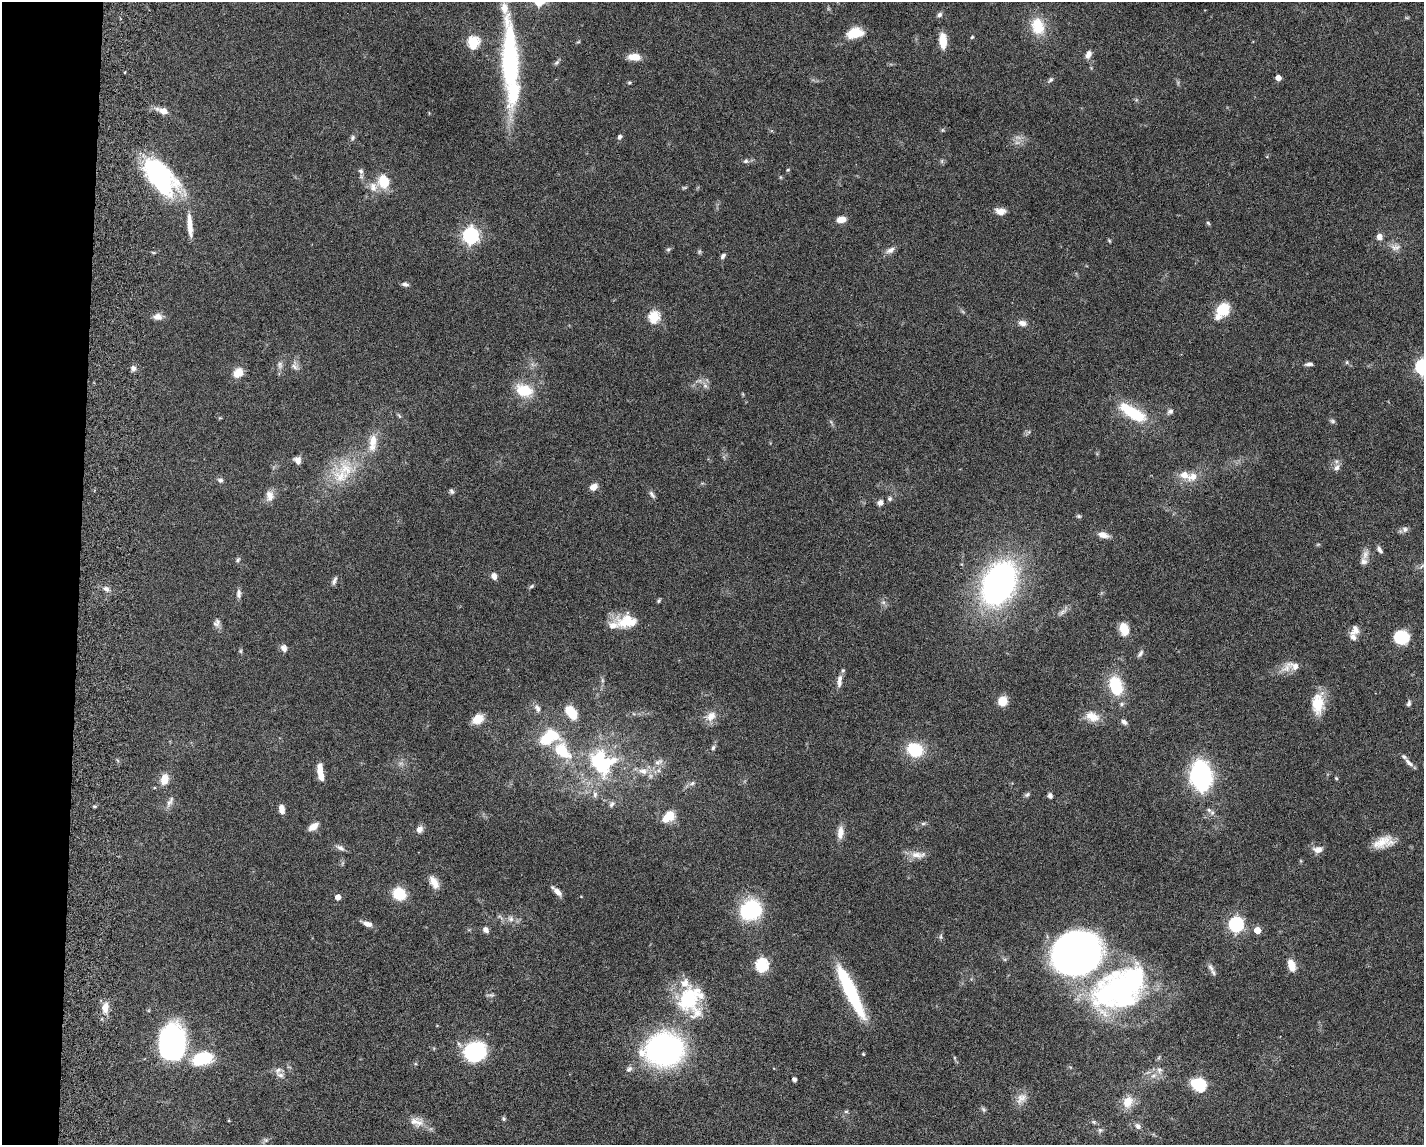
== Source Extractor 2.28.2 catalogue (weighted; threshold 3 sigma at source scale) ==
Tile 4 of 3 x 4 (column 1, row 2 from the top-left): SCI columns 278-1699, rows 2296-3438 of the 4711 x 4593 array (HDU 1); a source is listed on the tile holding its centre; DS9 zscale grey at full resolution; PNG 1426 x 1147 px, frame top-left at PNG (2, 2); no overlay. Shown black and unused: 5% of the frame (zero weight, under 5 of 9 exposures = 3% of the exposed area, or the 3 px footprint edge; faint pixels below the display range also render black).
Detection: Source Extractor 2.28.2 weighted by HDU 2 'WHT'; one run over the whole footprint, this tile lists its part. Background 0.0589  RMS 0.003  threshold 0.0124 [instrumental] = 3 sigma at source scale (4.09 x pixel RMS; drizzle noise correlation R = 1.36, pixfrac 0.8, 0.05/0.05 arcsec/px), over >= 5 px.
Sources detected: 200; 3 too faint to see at this stretch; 3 inside a brighter object's white glare — not listed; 15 inside a brighter listed object's ellipse — not listed separately; the other 179 listed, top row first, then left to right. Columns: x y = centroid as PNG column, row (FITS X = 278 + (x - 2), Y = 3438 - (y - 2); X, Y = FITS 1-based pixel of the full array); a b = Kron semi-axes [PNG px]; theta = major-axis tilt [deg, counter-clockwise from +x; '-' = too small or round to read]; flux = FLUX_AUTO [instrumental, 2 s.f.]
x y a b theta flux
939 15 7 5 30 0.77
1038 26 24 18 -75 7.3
855 33 19 11 14 5.6
972 37 5 3 - 0.28
943 41 13 6 -86 6.3
473 42 6 6 - 26
578 42 6 3 18 0.31
1088 54 10 6 65 1.5
635 57 13 7 -4 3.5
510 59 92 19 -89 43
556 62 10 4 45 0.62
1278 78 5 4 - 2
1051 80 9 5 52 0.61
629 83 6 4 0 0.35
163 111 13 7 -17 2.6
942 130 6 4 -90 0.35
620 137 6 5 - 0.71
352 138 7 6 - 0.66
746 161 7 5 14 0.69
942 161 7 4 90 0.44
788 170 5 4 - 0.3
361 171 7 6 - 0.7
160 177 49 24 -49 35
384 181 14 11 -74 6.7
373 187 15 10 -66 2.5
684 187 8 4 9 0.39
1000 211 12 8 -4 2.1
841 219 10 7 8 2.4
1208 223 6 4 -45 0.4
190 225 33 7 -85 3.8
471 235 7 6 - 82
1379 237 7 7 - 1.4
1109 241 6 4 -45 0.3
1396 247 16 8 2 1.8
668 249 6 5 - 0.47
890 250 13 7 28 1.4
153 252 6 3 -19 0.28
723 256 7 5 53 0.7
405 284 8 5 -11 0.78
1222 309 16 13 41 6.4
157 317 12 9 -2 1.7
654 317 6 5 - 23
1022 323 10 7 -12 1.5
1347 362 5 5 - 0.39
1309 364 9 4 7 0.83
280 365 10 7 89 1.2
294 366 14 9 -77 1.5
1423 367 7 6 - 67
133 368 7 6 - 1.1
238 373 12 9 37 3.3
705 386 8 6 -68 0.94
524 390 13 10 -11 11
1170 411 9 6 43 0.85
1134 414 34 12 -30 13
399 416 7 4 -53 0.43
1332 421 7 5 -17 0.55
373 442 25 10 83 4.5
298 460 7 6 - 1.9
1337 467 10 7 61 1.2
340 477 25 23 35 9.4
1193 477 15 11 29 3.3
220 480 7 7 - 0.77
593 487 9 7 34 2
451 491 7 5 -57 0.62
652 494 11 5 -56 0.89
270 496 14 10 -88 2.1
890 499 6 6 - 0.58
880 502 8 7 - 1.3
1079 516 7 5 -20 0.45
1405 529 8 8 - 0.96
1103 535 13 7 -14 2
1318 544 6 4 19 0.3
1379 550 9 5 -56 0.86
1365 554 15 8 70 1.7
238 560 7 4 63 0.5
1422 566 8 4 38 0.64
494 576 8 6 -74 1.5
334 580 12 5 67 0.83
999 583 30 20 64 120
531 586 7 4 28 0.47
106 589 8 7 - 1.2
239 594 12 6 90 1.1
659 601 6 4 50 0.41
883 602 7 4 -18 0.57
1062 612 13 5 41 1
624 622 20 15 -36 5.2
217 623 11 9 67 1.2
1124 629 12 8 -72 5.3
1355 630 13 9 66 2
1401 637 11 9 -2 17
284 648 8 7 - 1.4
240 651 6 5 - 0.38
1140 654 12 5 56 0.81
1286 668 17 11 37 2.9
602 680 7 4 -72 0.45
839 681 18 6 85 1.8
1116 686 16 10 -74 14
1003 701 10 10 - 3.3
1409 703 9 5 75 0.72
1121 704 7 6 - 0.63
1318 704 25 14 87 6.9
537 708 11 7 -63 1.3
571 712 14 8 -51 7
711 716 15 11 46 3
1092 717 19 12 -24 3.8
478 719 12 10 36 3.8
1124 722 9 6 -37 0.95
713 748 7 5 84 0.65
562 750 23 15 -44 10
915 750 12 10 -24 13
659 762 14 7 26 1.8
600 763 24 21 -23 27
1409 763 14 6 -44 1.2
320 770 15 7 -84 2.9
643 771 14 9 -14 2.7
1201 776 17 11 -82 83
1336 778 5 4 - 0.31
165 779 13 9 74 3.3
692 783 9 5 23 0.87
595 794 8 6 76 0.83
1027 794 8 5 37 0.6
1050 796 5 5 - 0.99
170 802 18 6 62 1.4
612 804 9 6 50 0.76
95 806 6 3 0 0.34
282 809 8 5 -83 2.2
1209 810 7 5 -46 0.75
668 817 16 10 37 5
923 823 7 4 1 0.5
313 826 10 6 35 2.6
419 829 9 7 55 1.4
840 832 17 8 85 2.5
1383 842 25 12 17 4.8
340 848 13 6 -27 1.1
1318 849 14 8 3 1.9
918 855 24 9 -1 2.8
434 882 16 9 -61 2.8
557 891 12 5 -44 1.9
399 894 11 9 -37 9.4
338 897 4 4 - 2.1
751 910 18 14 30 29
511 919 9 7 -46 1.2
367 924 13 7 -17 1.5
1236 924 7 6 - 56
486 930 7 6 - 1.2
1257 930 5 5 - 3.9
941 937 8 4 82 0.5
1076 953 40 32 24 170
1005 959 6 4 19 0.39
762 965 6 6 - 36
1291 965 14 8 -73 3.2
1211 967 13 6 -58 1.2
1118 989 67 35 29 70
850 991 55 10 -64 26
491 995 11 4 -1 0.6
690 999 38 31 -88 20
105 1008 14 8 81 3.2
172 1043 31 20 -89 75
664 1050 33 26 1 82
475 1052 13 11 27 42
863 1054 4 3 - 0.31
955 1058 6 4 -71 0.37
202 1059 20 12 15 15
629 1069 9 6 43 0.92
278 1070 12 9 32 1.5
1159 1070 10 8 -75 1.4
1153 1076 8 6 27 1.3
794 1079 4 4 - 1
1198 1084 12 10 -36 13
1021 1098 18 12 53 2.7
1128 1102 15 12 64 4.4
983 1109 8 5 -49 0.58
846 1111 6 4 0 0.41
504 1119 5 5 - 0.42
417 1122 21 13 -15 3.2
1094 1122 8 5 -25 0.54
1138 1126 8 6 -41 1.2
1100 1130 6 6 - 0.64
266 1140 6 6 - 0.58
Isophote crosses this tile's border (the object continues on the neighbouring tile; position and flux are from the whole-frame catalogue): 1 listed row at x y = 1423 367